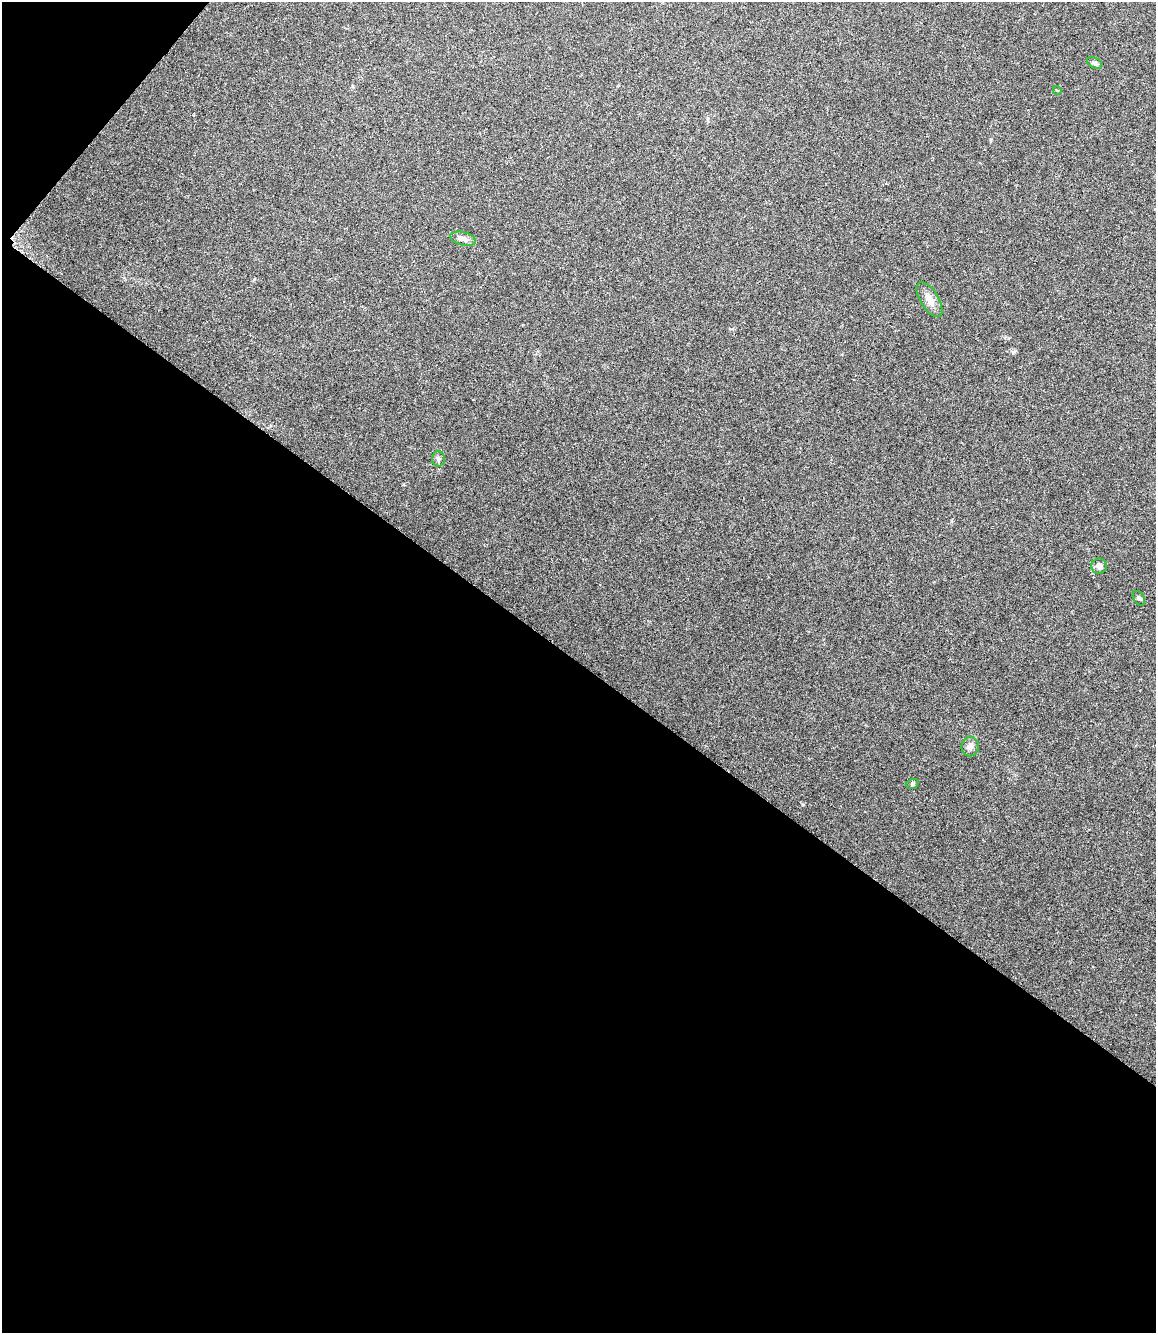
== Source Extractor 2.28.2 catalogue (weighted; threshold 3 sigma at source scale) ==
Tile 5 of 4 x 3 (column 1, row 2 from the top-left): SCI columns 8-1161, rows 1561-2891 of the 4633 x 4420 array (HDU 1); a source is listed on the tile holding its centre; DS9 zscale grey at full resolution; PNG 1158 x 1335 px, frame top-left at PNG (2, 2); each listed source drawn as its Kron ellipse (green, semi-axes under 4 px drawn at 4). Shown black and unused: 52% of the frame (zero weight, under 3 of 6 exposures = <1% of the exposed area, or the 3 px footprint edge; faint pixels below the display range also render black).
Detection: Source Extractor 2.28.2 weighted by HDU 2 'WHT'; one run over the whole footprint, this tile lists its part. Background 0.0673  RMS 0.0061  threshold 0.025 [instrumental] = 3 sigma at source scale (4.09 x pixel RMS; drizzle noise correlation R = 1.36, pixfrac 0.8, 0.0396/0.0396 arcsec/px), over >= 5 px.
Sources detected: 9; all 9 listed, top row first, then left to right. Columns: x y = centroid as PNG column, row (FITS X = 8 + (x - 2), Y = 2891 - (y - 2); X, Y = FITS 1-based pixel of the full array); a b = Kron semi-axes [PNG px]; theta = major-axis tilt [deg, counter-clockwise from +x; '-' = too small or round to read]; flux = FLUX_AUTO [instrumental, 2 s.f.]
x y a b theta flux
1095 63 8 5 -27 1.1
1057 90 4 3 - 0.44
463 239 13 6 -13 3.5
929 300 20 9 -59 5.5
438 459 7 6 - 1.6
1099 566 8 7 - 2.4
1139 598 8 5 -57 1.2
970 746 10 8 84 2.7
912 784 6 4 18 1.1